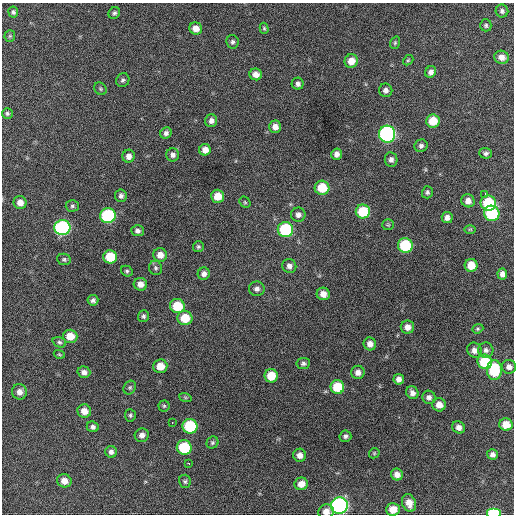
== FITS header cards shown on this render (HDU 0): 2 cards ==
NAXIS1  =                  512 / Axis length
NAXIS2  =                  512 / Axis length

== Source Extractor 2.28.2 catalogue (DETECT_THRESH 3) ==
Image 512 x 512 px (HDU 0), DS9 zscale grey, 1 PNG px = 1 image px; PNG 516 x 516 px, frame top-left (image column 1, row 512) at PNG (2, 3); each listed source drawn as its Kron ellipse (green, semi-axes under 4 px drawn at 4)
Background 361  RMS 19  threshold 56.1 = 3 sigma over >= 5 px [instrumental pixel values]
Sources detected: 119; all 119 listed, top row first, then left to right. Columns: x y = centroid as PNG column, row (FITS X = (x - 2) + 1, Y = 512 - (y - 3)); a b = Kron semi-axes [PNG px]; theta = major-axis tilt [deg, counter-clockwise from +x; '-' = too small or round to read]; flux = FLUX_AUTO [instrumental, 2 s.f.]
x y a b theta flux
502 11 6 6 - 3400
13 12 5 5 - 2800
114 13 6 5 - 2700
486 25 6 5 - 2400
196 28 6 6 - 11000
264 28 5 4 - 1800
10 36 5 5 - 1800
232 42 7 6 - 3200
395 43 6 5 - 2000
502 57 7 6 - 8600
408 60 6 4 42 1700
351 61 7 6 - 13000
431 72 6 5 - 5500
256 74 6 6 - 9100
123 80 7 6 - 2900
298 84 6 6 - 4200
100 89 7 5 -47 2000
386 90 7 6 - 5100
7 113 5 5 - 2200
211 121 6 6 - 5400
433 121 7 6 - 23000
275 127 6 6 - 7600
166 133 6 5 - 3900
387 134 8 8 - 290000
421 146 6 6 - 3700
205 150 6 5 - 8600
486 153 6 5 - 3000
337 154 5 5 - 5800
173 155 6 6 - 4500
129 156 6 6 - 7100
391 160 7 6 - 4800
322 188 7 7 - 32000
427 192 6 5 - 2700
485 194 3 2 - 5300
121 196 6 6 - 4100
217 196 6 6 - 18000
468 201 7 6 - 7400
245 202 6 5 - 1700
20 203 6 6 - 9600
488 203 8 7 - 59000
72 206 6 5 - 2600
363 211 7 7 - 47000
492 213 8 7 - 77000
298 215 7 7 - 5300
108 216 8 7 - 130000
447 218 5 5 - 6200
388 225 6 5 - 2000
62 228 8 7 - 210000
470 229 6 4 0 1600
285 230 7 7 - 94000
137 231 6 5 - 4100
405 245 7 7 - 70000
198 247 5 5 - 2200
160 255 7 7 - 11000
110 257 7 6 - 34000
64 259 7 5 -9 2400
471 265 6 6 - 18000
289 266 7 6 - 5400
156 268 7 6 - 3000
127 271 6 5 - 2300
204 274 6 6 - 5600
502 274 5 5 - 5800
140 284 7 6 - 8700
257 289 8 7 - 4700
323 294 6 6 - 9300
93 300 5 5 - 3600
177 306 7 7 - 38000
143 316 6 5 - 3000
185 318 7 7 - 26000
407 327 7 6 - 8500
478 329 6 4 21 1800
70 336 7 6 - 17000
59 342 7 5 -20 2600
370 344 6 6 - 8000
474 350 8 7 - 6600
486 350 7 7 - 4700
59 354 5 4 - 1400
485 362 7 7 - 51000
303 363 7 5 7 3300
160 366 7 7 - 18000
509 367 7 7 - 5800
494 370 10 7 88 57000
84 372 6 5 - 5700
358 372 7 6 - 6700
271 376 7 6 - 26000
399 379 5 5 - 5900
130 387 7 6 - 2200
337 387 7 7 - 38000
19 392 7 7 - 7800
412 393 7 6 - 5700
185 397 6 4 -19 1700
429 397 7 6 - 4900
439 405 7 6 - 10000
164 406 5 5 - 2100
84 411 7 6 - 11000
130 415 6 5 - 2300
172 422 3 2 - 2800
506 425 6 6 - 18000
190 426 7 7 - 79000
93 427 6 5 - 4000
459 427 7 6 - 7000
142 435 7 6 - 5900
345 436 6 5 - 3500
212 443 6 5 - 2300
184 448 7 7 - 58000
111 452 6 6 - 4500
374 453 6 4 47 1600
492 454 5 5 - 4500
300 455 6 6 - 7200
188 463 3 3 - 2900
397 474 6 5 - 7500
64 481 7 6 - 10000
185 481 7 6 - 2600
301 484 7 6 - 12000
409 503 9 6 -70 13000
339 506 8 8 - 320000
393 509 7 6 - 17000
326 512 8 7 - 9300
493 513 7 5 0 47000
At the frame edge (FLAGS 8, measured only in part): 2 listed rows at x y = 326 512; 493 513